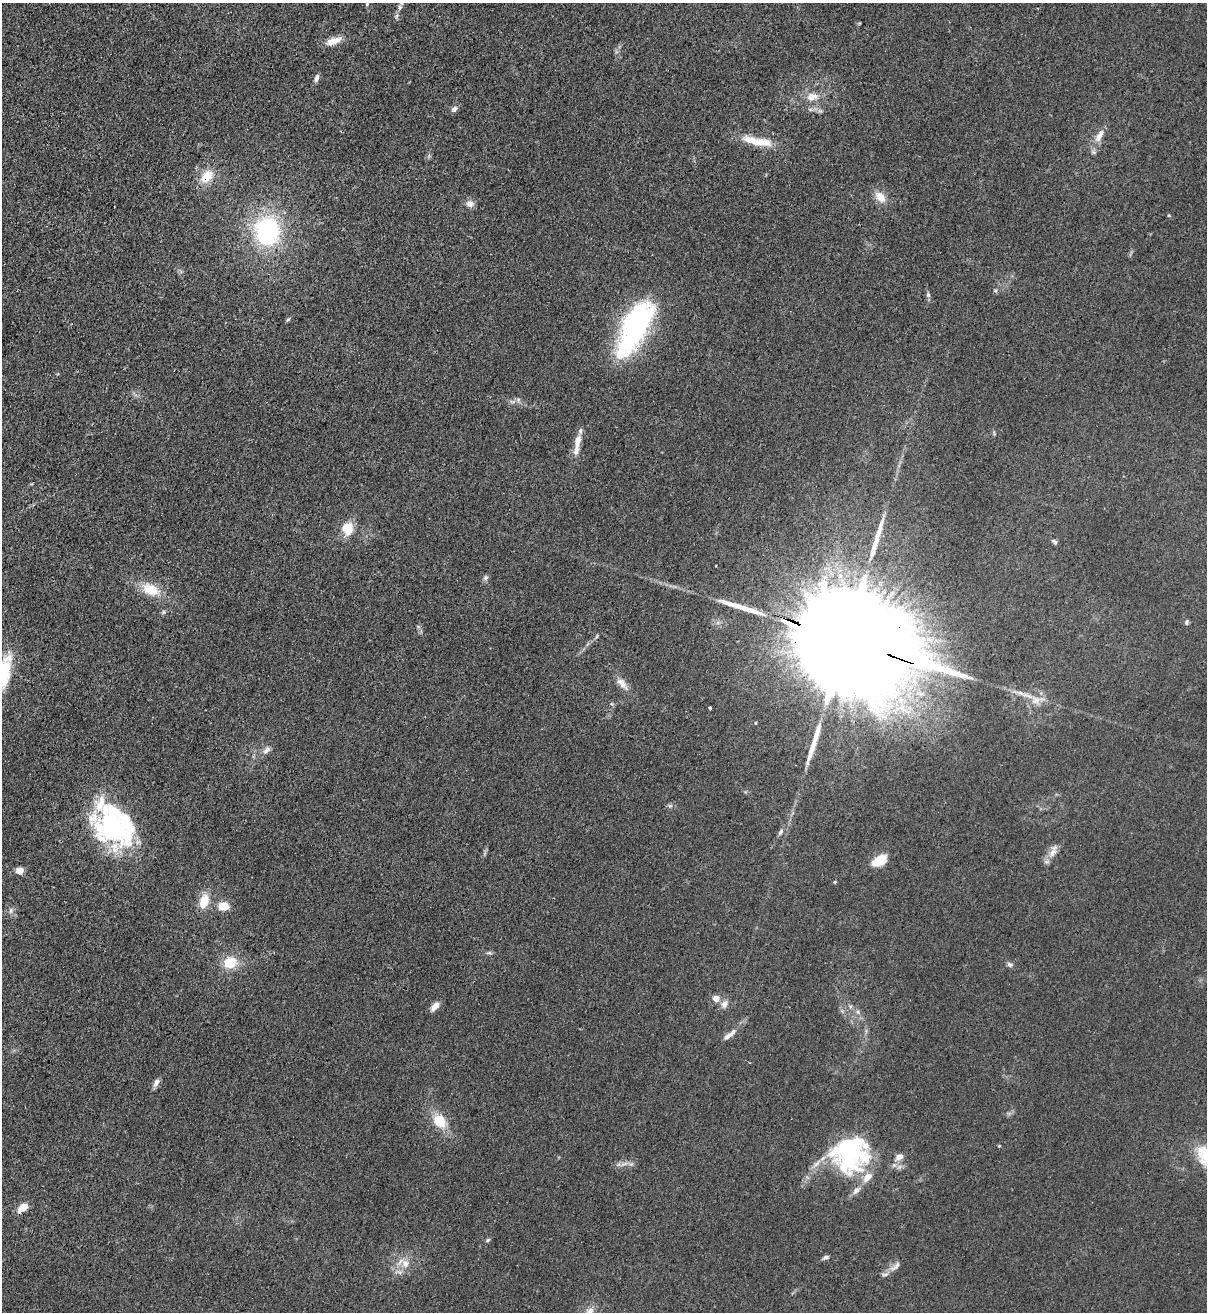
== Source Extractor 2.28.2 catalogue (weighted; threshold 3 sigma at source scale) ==
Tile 11 of 4 x 4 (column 3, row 3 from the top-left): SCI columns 2753-3957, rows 1342-2651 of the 5380 x 5306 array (HDU 1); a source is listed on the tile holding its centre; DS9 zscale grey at full resolution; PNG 1209 x 1314 px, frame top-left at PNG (2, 3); no overlay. Shown black and unused: <1% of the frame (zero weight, under 3 of 4 exposures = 7% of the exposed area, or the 3 px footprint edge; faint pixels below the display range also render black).
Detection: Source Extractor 2.28.2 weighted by HDU 2 'WHT'; one run over the whole footprint, this tile lists its part. Background 0.0233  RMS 0.0028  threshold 0.0126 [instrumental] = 3 sigma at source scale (4.5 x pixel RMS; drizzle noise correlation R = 1.50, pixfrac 1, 0.05/0.05 arcsec/px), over >= 5 px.
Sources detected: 74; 3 inside a brighter object's white glare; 3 long thin detections or spike segments (spike, bleed or trail) — not listed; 11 inside a brighter listed object's ellipse — not listed separately; the other 57 listed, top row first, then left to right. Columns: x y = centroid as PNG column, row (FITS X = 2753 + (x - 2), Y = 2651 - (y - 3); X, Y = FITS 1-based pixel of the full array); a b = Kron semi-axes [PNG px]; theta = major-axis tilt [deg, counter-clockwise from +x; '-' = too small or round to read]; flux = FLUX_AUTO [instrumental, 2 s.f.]
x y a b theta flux
367 4 5 3 - 0.3
332 41 17 10 22 2.9
316 78 10 5 69 1
812 97 18 11 12 3.8
454 109 9 6 40 1.1
1098 137 13 9 72 2.1
762 142 28 11 -1 5.6
206 177 17 12 51 5.7
880 197 16 10 -45 3.4
470 204 11 9 9 1.6
267 231 35 30 -82 33
928 295 7 5 -89 0.63
288 319 7 4 41 0.44
634 328 63 24 64 55
518 400 7 6 - 0.75
578 441 19 8 79 2.9
348 529 14 11 72 6
1055 542 8 5 -32 0.66
485 578 8 7 - 0.71
151 589 19 12 -24 7.6
1187 622 7 5 66 0.51
597 636 6 3 71 0.37
845 639 73 21 -19 25000
4 671 40 14 76 13
622 683 20 9 -49 2.6
710 708 3 3 - 0.51
267 750 12 7 51 1.5
670 806 7 5 43 0.57
113 826 52 32 -66 42
781 832 11 6 63 0.88
1053 851 23 8 64 2.5
879 860 15 9 32 7.4
20 871 7 6 - 2.6
835 882 4 4 - 0.31
204 901 17 10 72 5
223 906 12 8 -3 4.6
11 911 8 6 88 0.82
489 953 7 5 -7 0.55
230 963 16 13 22 6.5
1010 965 8 6 -21 0.76
716 999 5 5 - 4.1
724 1004 11 8 78 1.6
435 1006 12 6 43 2
858 1012 6 5 - 0.62
730 1035 23 6 39 2.3
156 1083 11 6 64 1.3
439 1121 17 13 -53 6.9
999 1146 4 3 - 0.24
848 1156 46 38 -27 35
899 1157 11 8 30 2
624 1164 16 3 21 1.1
23 1208 12 7 37 3.3
488 1240 6 5 - 0.44
826 1257 7 5 24 0.82
405 1264 14 11 -51 3.2
895 1266 22 7 41 1.9
590 1311 11 9 25 2
Overlapping masked pixels (flux is a lower limit): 3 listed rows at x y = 206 177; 634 328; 845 639
Isophote crosses this tile's border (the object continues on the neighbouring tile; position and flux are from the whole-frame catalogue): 2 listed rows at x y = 4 671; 590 1311